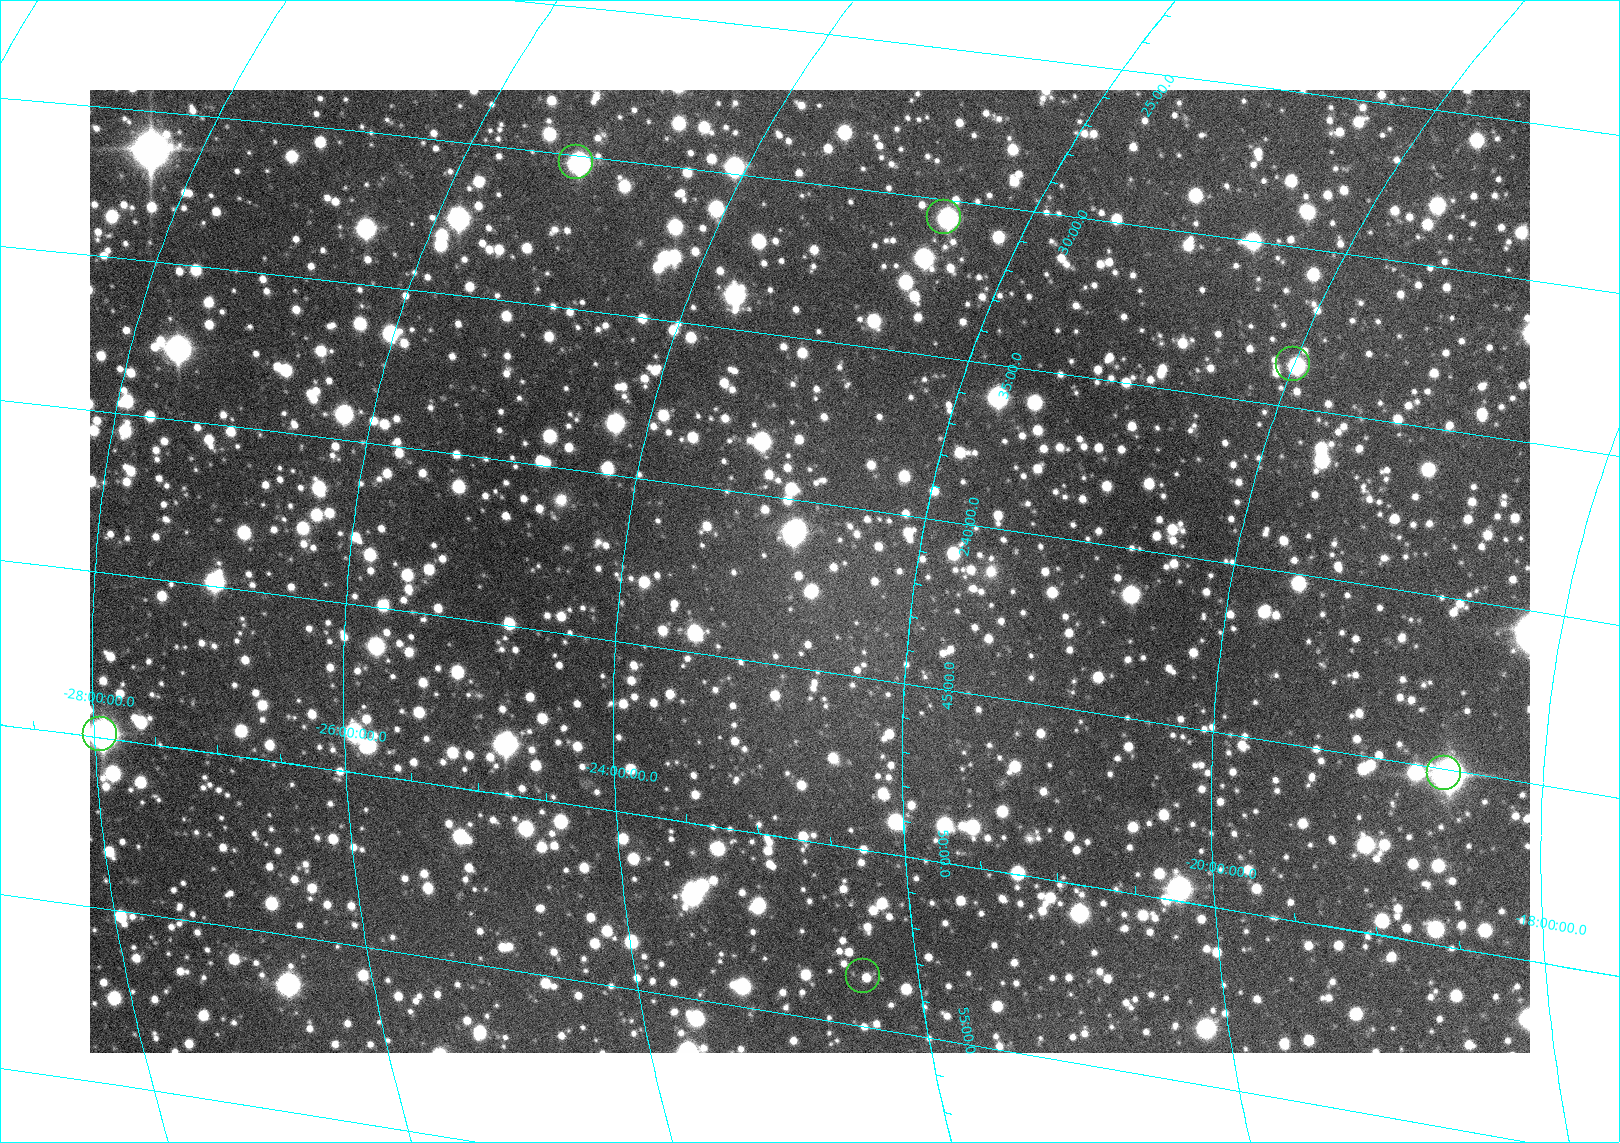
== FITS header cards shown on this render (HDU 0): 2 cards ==
NAXIS1  =                 1440
NAXIS2  =                  963

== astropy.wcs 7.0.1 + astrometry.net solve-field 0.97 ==
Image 1440 x 963 px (HDU 0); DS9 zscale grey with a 90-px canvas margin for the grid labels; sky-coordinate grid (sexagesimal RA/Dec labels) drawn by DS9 from the SOLVED WCS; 6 Tycho-2 reference stars matched to detected sources circled (green)
Header WCS: none
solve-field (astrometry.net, Tycho-2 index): SOLVED blind (the file carries no WCS)
Solved WCS: RA---TAN-SIP/DEC--TAN-SIP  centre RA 02:42:06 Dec -22:42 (40.52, -22.70 deg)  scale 24.8 x 25.2 arcsec/px (non-square pixels)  FOV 595.6' x 404.3'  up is -99 deg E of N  parity flipped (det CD > 0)
(file carries no celestial WCS; the grid is the blind solution)
Tycho-2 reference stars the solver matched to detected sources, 6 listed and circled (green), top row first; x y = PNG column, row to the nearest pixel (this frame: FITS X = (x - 90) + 1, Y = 963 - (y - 90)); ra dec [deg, ICRS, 3 dp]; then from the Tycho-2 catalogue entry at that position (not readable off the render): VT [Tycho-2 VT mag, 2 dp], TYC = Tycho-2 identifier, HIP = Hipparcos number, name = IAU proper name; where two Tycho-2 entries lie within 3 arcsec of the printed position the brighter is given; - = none
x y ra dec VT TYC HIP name
576 162 37.557 -25.186 6.55 6433-793-1 11644 -
944 217 37.637 -22.545 6.34 6433-521-1 11671 -
1293 364 38.418 -20.002 6.31 5862-2559-1 11907 -
100 734 42.476 -27.942 5.38 6443-914-1 13202 -
1444 773 41.276 -18.573 4.52 5866-1050-1 12843 -
863 976 43.397 -22.376 6.05 5870-980-1 13479 -